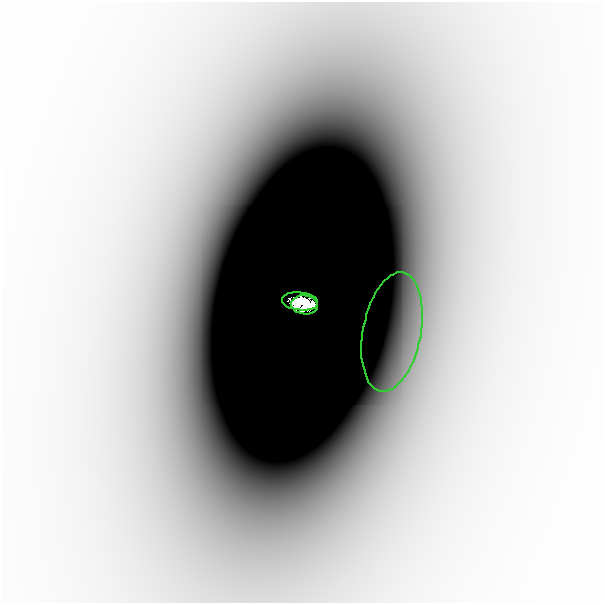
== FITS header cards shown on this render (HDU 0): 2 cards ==
NAXIS1  =                  601
NAXIS2  =                  601

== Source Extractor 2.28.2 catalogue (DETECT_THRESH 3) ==
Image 601 x 601 px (HDU 0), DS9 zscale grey, 1 PNG px = 1 image px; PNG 605 x 605 px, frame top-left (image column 1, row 601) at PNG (2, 2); each listed source drawn as its Kron ellipse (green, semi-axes under 4 px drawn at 4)
Background -3.77e-06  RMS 1.3e-06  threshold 3.75e-06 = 3 sigma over >= 5 px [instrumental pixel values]
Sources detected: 3; all 3 listed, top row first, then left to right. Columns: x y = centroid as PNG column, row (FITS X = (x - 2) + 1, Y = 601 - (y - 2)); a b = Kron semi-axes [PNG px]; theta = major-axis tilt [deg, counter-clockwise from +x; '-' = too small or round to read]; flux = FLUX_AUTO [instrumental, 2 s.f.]
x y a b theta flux
300 301 18 9 -6 2.4
304 305 13 9 -7 3.5
392 332 60 29 79 0.0085